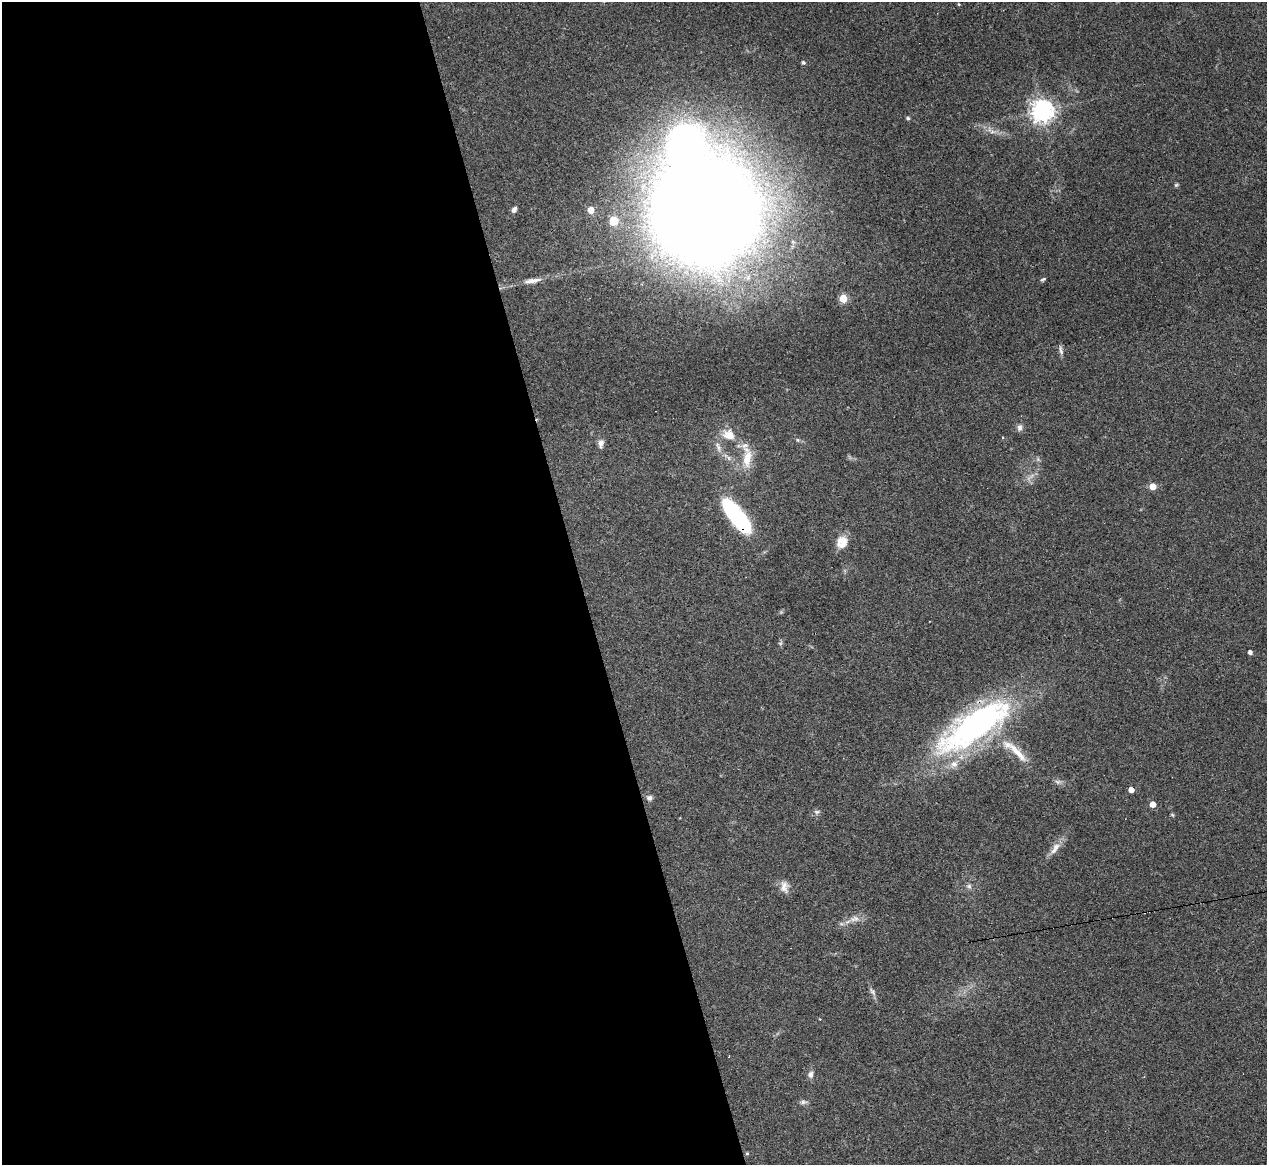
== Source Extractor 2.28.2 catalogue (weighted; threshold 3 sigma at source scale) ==
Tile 9 of 4 x 4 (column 1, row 3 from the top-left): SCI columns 1-1265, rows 1416-2578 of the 5061 x 5039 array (HDU 1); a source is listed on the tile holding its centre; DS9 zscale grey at full resolution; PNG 1269 x 1167 px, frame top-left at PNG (2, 2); no overlay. Shown black and unused: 46% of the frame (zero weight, under 3 of 4 exposures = <1% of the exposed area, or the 3 px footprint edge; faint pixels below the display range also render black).
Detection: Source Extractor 2.28.2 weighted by HDU 2 'WHT'; one run over the whole footprint, this tile lists its part. Background 0.0954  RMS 0.0058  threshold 0.026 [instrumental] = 3 sigma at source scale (4.5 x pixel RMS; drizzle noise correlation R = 1.50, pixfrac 1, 0.05/0.05 arcsec/px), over >= 5 px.
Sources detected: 45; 1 inside a brighter object's white glare — not listed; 2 inside a brighter listed object's ellipse — not listed separately; the other 42 listed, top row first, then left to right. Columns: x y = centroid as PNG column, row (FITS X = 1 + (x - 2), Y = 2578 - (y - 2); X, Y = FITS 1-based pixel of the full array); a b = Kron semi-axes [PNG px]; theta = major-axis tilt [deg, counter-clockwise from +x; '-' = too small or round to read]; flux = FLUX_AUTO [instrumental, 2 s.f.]
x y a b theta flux
959 4 4 3 - 0.52
803 62 5 4 - 1.2
1042 111 8 8 - 390
908 118 4 4 - 1.1
992 132 9 4 -8 2
1176 185 5 5 - 0.8
514 210 7 6 - 2.2
591 210 5 4 - 9.6
705 212 64 62 -57 2200
614 221 10 10 - 7.8
1043 279 7 4 25 0.9
532 281 24 6 10 5.3
843 298 5 5 - 23
1061 350 14 5 -80 1.8
1020 427 9 6 82 2.2
729 435 17 13 -26 8.9
798 440 6 4 -70 0.74
601 443 11 6 82 3
718 447 15 6 -71 3.1
747 458 25 11 81 11
1032 476 12 3 39 1.9
1153 486 5 5 - 9.7
736 516 39 13 -52 69
842 542 16 13 66 7.5
780 643 6 4 34 0.87
1250 652 4 4 - 2.2
974 726 104 34 33 150
1017 752 41 9 -47 14
1058 782 10 6 -3 1.8
1131 790 4 4 - 5.6
649 798 8 7 - 1.9
1153 804 4 4 - 7.7
817 812 8 6 0 1.5
1173 815 6 3 -70 0.65
1056 847 12 9 42 4.2
969 886 8 6 -54 1.7
784 887 17 10 -84 4.3
854 919 15 8 10 4.3
872 991 12 5 -54 1.8
810 1074 9 7 80 2.2
803 1102 10 5 6 1.6
747 1153 4 4 - 0.74
Overlapping masked pixels (flux is a lower limit): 3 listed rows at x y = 736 516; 974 726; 1017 752